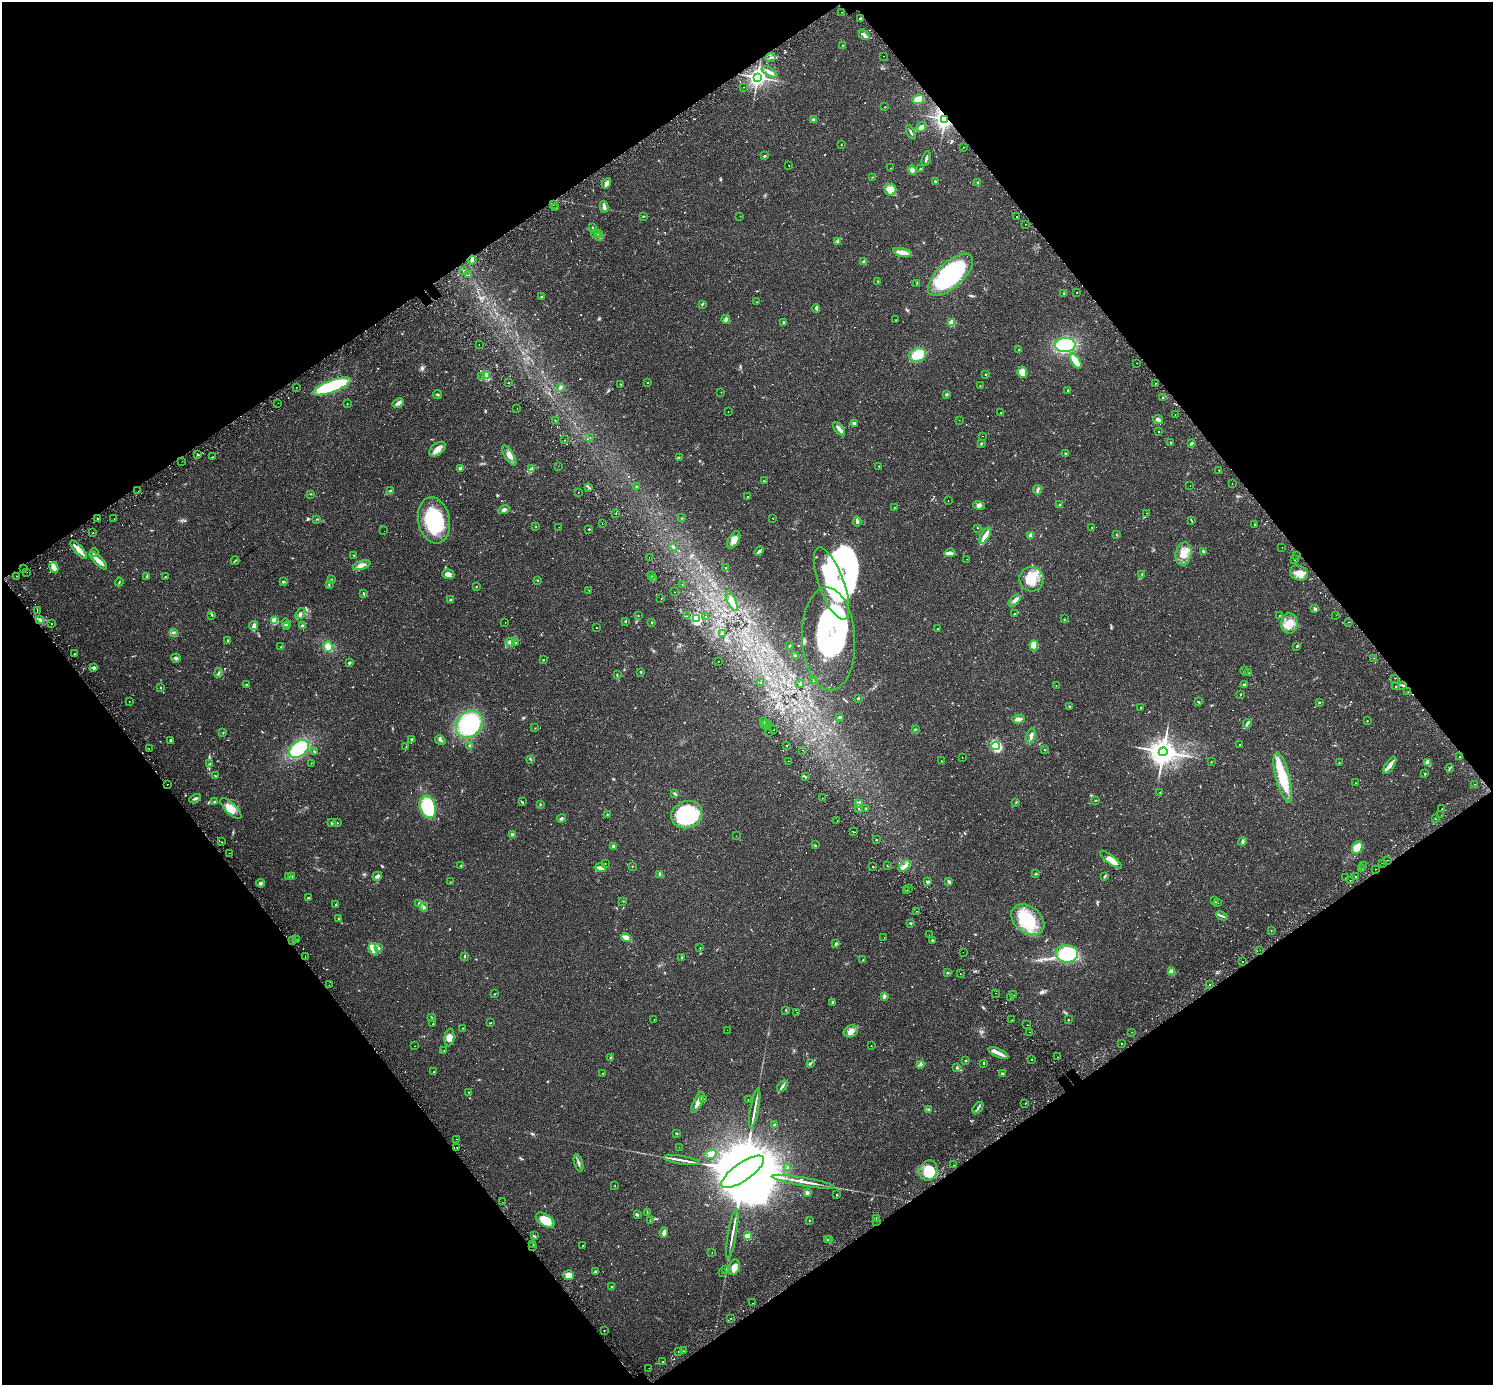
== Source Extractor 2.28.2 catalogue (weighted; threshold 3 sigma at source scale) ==
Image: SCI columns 69-6032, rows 232-5761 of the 6115 x 6057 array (HDU 1 of 3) = the unmasked area's bounding box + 8 px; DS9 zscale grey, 4 x 4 block average (1 PNG px = mean of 4 x 4 image px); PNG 1495 x 1387 px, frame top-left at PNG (2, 2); each listed source drawn as its Kron ellipse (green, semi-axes under 4 px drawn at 4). Shown black and unused: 49% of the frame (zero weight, under 2 of 3 exposures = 5% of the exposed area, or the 3 px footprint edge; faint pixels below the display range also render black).
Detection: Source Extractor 2.28.2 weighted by HDU 2 'WHT'. Background 0.0176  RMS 0.0027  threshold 0.0122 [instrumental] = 3 sigma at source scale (4.5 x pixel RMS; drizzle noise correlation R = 1.50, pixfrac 1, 0.0396/0.0396 arcsec/px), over >= 5 px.
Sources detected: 775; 6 too faint to see at this stretch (4 x 4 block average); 6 inside a brighter object's white glare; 27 cosmic-ray / hot-pixel residue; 1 long thin detection or spike segment (spike, bleed or trail) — neither listed nor drawn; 6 coinciding with a brighter row at this scale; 29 inside a brighter listed object's ellipse — not listed separately; of the other 700, all 500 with FLUX_AUTO >= 0.501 (the completeness limit of this list) listed and drawn (200 fainter detections not listed), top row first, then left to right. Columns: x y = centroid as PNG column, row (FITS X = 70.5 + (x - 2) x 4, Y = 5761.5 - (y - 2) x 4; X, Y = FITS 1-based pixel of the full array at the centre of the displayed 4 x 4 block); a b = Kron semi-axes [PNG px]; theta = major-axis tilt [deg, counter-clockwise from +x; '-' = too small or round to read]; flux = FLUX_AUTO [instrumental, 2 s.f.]
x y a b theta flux
842 12 2 2 - 1.1
860 19 2 2 - 5.7
864 34 6 3 -41 3.9
843 45 2 2 - 0.74
884 56 2 2 - 1
771 57 5 2 - 1.8
770 72 8 3 -31 5.5
757 77 3 3 - 820
743 87 2 2 - 0.55
918 99 6 4 26 18
885 107 2 2 - 0.57
945 119 3 2 - 890
813 120 3 3 - 4.7
921 127 5 4 - 4.3
911 132 7 2 -66 2.7
841 145 2 2 - 1.2
964 147 2 2 - 1.4
765 156 3 2 - 2
926 159 8 2 77 3.6
789 165 2 2 - 0.89
891 168 2 2 - 1.2
920 168 2 2 - 1.1
912 170 5 4 - 4
872 177 2 2 - 0.6
935 181 2 2 - 1.2
606 183 5 3 - 6.4
978 183 2 2 - 7.6
891 190 6 5 - 10
554 204 2 2 - 0.73
604 207 6 3 -78 5.9
555 208 2 2 - 1.2
643 216 2 2 - 0.91
740 216 2 2 - 1.9
1016 217 2 2 - 1.4
1025 224 2 2 - 1.7
592 227 2 2 - 0.8
599 233 2 2 - 0.78
596 234 4 2 - 1.9
599 237 4 2 - 2.2
837 242 2 2 - 0.89
903 253 9 4 -13 13
472 260 4 2 - 2.2
864 261 3 2 - 2.4
464 270 2 2 - 0.64
469 275 2 2 - 0.94
950 275 28 13 42 200
878 281 2 2 - 0.73
917 283 2 2 - 1
1064 293 3 2 - 1
1077 293 2 2 - 1
541 297 2 2 - 7.3
757 302 3 2 - 0.63
702 305 2 2 - 0.68
816 309 4 2 - 2
726 319 4 3 - 2.8
896 320 2 2 - 0.82
784 322 3 2 - 1.8
951 323 2 2 - 57
479 345 2 2 - 1.8
1065 345 10 7 3 88
1019 350 2 2 - 0.72
918 355 8 6 20 32
1076 361 8 4 -58 20
1136 363 2 2 - 2
1022 372 6 4 -82 15
986 374 2 2 - 0.81
486 376 3 2 - 1.2
482 377 2 2 - 0.52
508 383 2 2 - 2.3
647 383 2 2 - 0.6
1155 383 2 2 - 1.8
620 384 3 2 - 0.67
332 386 20 6 20 180
980 386 2 2 - 0.69
296 387 2 2 - 0.55
560 387 4 3 - 2.4
1068 390 2 2 - 4.2
721 392 2 2 - 0.55
438 394 4 2 - 2
947 394 3 3 - 1.7
1163 397 2 2 - 1
278 403 2 2 - 0.92
398 403 6 4 28 4.9
347 404 2 2 - 0.63
517 408 2 2 - 1.9
728 412 2 2 - 0.6
1001 413 2 2 - 0.58
1175 415 2 2 - 0.62
1158 419 5 3 - 4.3
555 420 2 2 - 0.5
959 420 2 2 - 0.66
854 423 4 2 - 3.6
839 429 8 2 -49 8.9
1159 431 2 2 - 1.7
983 436 2 2 - 0.7
590 438 2 2 - 0.88
565 440 2 2 - 2.7
1170 442 2 2 - 0.53
981 443 4 2 - 1.3
1191 443 4 2 - 2
437 449 9 5 39 11
1065 453 3 2 - 1.2
198 455 3 2 - 1.1
509 455 11 4 -59 10
212 457 3 2 - 0.89
679 457 2 2 - 0.65
182 461 2 2 - 1.4
558 466 2 2 - 1
879 466 2 2 - 1.4
460 468 3 2 - 4.2
531 468 4 2 - 2.4
1219 470 2 2 - 0.51
765 481 3 2 - 1
1232 484 2 2 - 1.3
1190 485 2 2 - 1.9
636 486 3 2 - 0.61
589 487 3 2 - 1.5
391 490 3 2 - 2
1037 490 4 2 - 2.5
138 491 2 2 - 1
578 492 2 2 - 1.3
310 494 2 2 - 0.67
747 497 2 2 - 0.52
948 500 2 2 - 1.4
979 505 6 3 -17 4.1
1059 505 2 2 - 1.3
894 508 2 2 - 0.69
504 510 6 4 30 3.6
616 513 2 2 - 0.55
1146 513 2 2 - 0.56
682 518 2 2 - 0.9
773 518 2 2 - 0.85
97 519 2 2 - 4.2
114 519 2 2 - 0.6
317 519 2 2 - 0.94
434 520 23 16 -79 110
1191 520 2 2 - 0.78
857 521 5 3 - 2.6
602 524 2 2 - 0.55
1254 524 2 2 - 0.59
536 527 2 2 - 0.51
559 527 2 2 - 1.1
1092 527 2 2 - 1.2
978 528 2 2 - 0.63
589 529 2 2 - 2.6
384 531 2 2 - 0.57
93 533 2 2 - 0.88
1116 534 2 2 - 0.52
1031 535 2 2 - 27
985 536 9 4 60 12
734 540 9 5 61 13
673 547 3 2 - 2.4
1282 547 2 2 - 1.5
79 550 11 3 -47 13
759 551 5 3 - 3.1
1203 551 3 2 - 2.6
94 553 4 4 - 3.3
950 553 5 3 - 4.3
1183 554 12 8 79 19
353 555 2 2 - 0.56
1297 556 2 2 - 0.96
649 557 2 2 - 1.3
966 559 2 2 - 0.6
1295 560 2 2 - 1.5
98 561 11 3 -44 13
235 561 4 2 - 1.1
362 565 9 4 17 7.4
54 567 6 3 -64 12
726 568 4 2 - 1.4
23 569 2 2 - 2
27 572 2 2 - 1.2
1299 573 9 7 -23 14
448 574 6 5 - 7.8
1142 574 3 2 - 1.5
16 576 2 2 - 1.2
147 576 2 2 - 1
651 576 2 2 - 0.63
165 577 3 2 - 0.91
654 579 2 2 - 1.2
1031 579 12 12 - 33
331 580 3 2 - 0.69
537 580 2 2 - 0.89
119 582 4 2 - 1.3
283 582 3 2 - 2.1
329 584 3 2 - 1.3
831 584 38 12 -70 130
682 585 2 2 - 1.3
476 586 2 2 - 1.1
589 591 2 2 - 0.51
675 592 2 2 - 4.8
363 593 3 2 - 0.98
661 598 2 2 - 1.2
451 600 3 3 - 2.5
1015 600 7 4 42 5.2
732 601 10 4 -65 12
1315 609 3 2 - 4.1
37 610 2 2 - 0.85
1015 613 4 2 - 1.4
300 614 6 4 54 4.4
212 615 3 2 - 1.1
1336 615 2 2 - 0.94
638 616 2 2 - 0.66
686 616 2 2 - 0.63
706 616 2 2 - 1.2
1279 616 2 2 - 1
697 618 2 2 - 170
40 619 3 2 - 2.2
1064 619 2 2 - 0.52
274 621 2 2 - 85
625 621 3 2 - 1.2
652 622 2 2 - 0.6
1349 622 2 2 - 1
286 623 5 3 - 2.8
505 623 2 2 - 0.5
1289 623 10 8 88 18
51 624 2 2 - 0.53
302 625 3 3 - 2
254 626 5 3 - 4.6
286 627 2 2 - 1.1
596 628 2 2 - 0.67
937 629 2 2 - 1.7
174 633 2 2 - 1.3
723 634 2 2 - 0.65
829 639 51 26 -87 330
227 641 2 2 - 1.2
510 642 5 3 - 4.7
515 643 2 2 - 0.58
790 645 2 2 - 0.81
1034 645 5 4 - 16
1297 646 3 2 - 1.6
281 647 3 2 - 1.2
328 647 5 4 - 12
74 654 2 2 - 0.89
795 656 3 3 - 2.5
176 658 5 3 - 3
1374 658 2 2 - 1.1
543 660 3 2 - 0.69
719 661 2 2 - 0.71
349 663 3 2 - 1.7
94 668 4 4 - 2.6
1244 670 2 2 - 0.58
641 672 2 2 - 1.4
1249 672 2 2 - 0.75
219 673 5 2 - 1.9
617 675 2 2 - 0.56
1394 678 2 2 - 1.1
814 681 2 2 - 0.8
760 682 2 2 - 2.3
246 684 3 2 - 1.3
799 684 3 2 - 0.7
1244 685 3 2 - 2.4
1402 685 4 2 - 1.9
1056 686 2 2 - 1
1396 686 2 2 - 1.3
160 687 2 2 - 0.71
1408 692 2 2 - 1.1
1240 694 2 2 - 1.9
858 698 4 2 - 1.3
129 701 2 2 - 0.53
1198 702 3 2 - 0.96
1319 703 2 2 - 1.7
1069 706 3 2 - 0.88
1141 707 2 2 - 0.52
839 717 3 2 - 2.1
1018 719 7 3 3 6.3
1367 721 2 2 - 1.2
763 722 2 2 - 0.52
767 723 3 2 - 1.8
469 724 15 12 52 120
764 724 2 2 - 0.7
1247 724 4 2 - 2
535 728 2 2 - 0.52
915 729 2 2 - 0.85
774 730 2 2 - 0.68
768 732 2 2 - 0.55
223 733 2 2 - 0.89
1031 736 8 3 74 4.9
412 739 3 2 - 2.9
170 740 3 2 - 2.2
440 740 6 2 -33 2.6
786 745 2 2 - 0.57
1239 745 2 2 - 1.3
470 746 3 2 - 2.2
996 746 4 3 - 93
406 747 2 2 - 0.67
149 748 2 2 - 0.55
299 749 11 7 40 78
803 750 2 2 - 0.92
1044 750 2 2 - 0.71
314 752 4 2 - 1.8
1163 752 4 4 - 2300
1459 757 2 2 - 1
962 758 2 2 - 0.5
530 759 4 2 - 1.1
789 761 2 2 - 0.94
941 761 2 2 - 0.99
1211 762 2 2 - 1.1
311 763 2 2 - 0.62
1339 763 2 2 - 1.1
1427 763 4 3 - 12
210 764 3 2 - 1
1390 765 10 3 57 7.8
1450 768 4 2 - 1.5
1425 774 2 2 - 1.2
216 776 2 2 - 0.9
805 776 2 2 - 0.66
1283 777 25 7 -75 57
1355 783 2 2 - 0.59
167 784 2 2 - 1.1
1475 784 2 2 - 1.4
1160 792 2 2 - 0.8
675 794 3 2 - 1.7
822 798 2 2 - 1.1
195 799 6 2 30 2.5
1095 800 3 2 - 1
214 802 2 2 - 1.8
522 802 2 2 - 1.2
1016 802 2 2 - 0.88
859 803 3 3 - 8.8
540 805 2 2 - 1
428 807 11 7 -73 77
858 808 2 2 - 3.5
231 809 14 5 -45 16
866 809 2 2 - 0.91
1442 809 2 2 - 2.6
607 814 2 2 - 1.3
687 815 16 13 23 110
1441 815 2 2 - 3.7
561 818 4 2 - 2.4
1436 819 2 2 - 0.8
837 820 2 2 - 0.82
332 823 3 2 - 1
337 823 2 2 - 0.89
854 832 2 2 - 1.3
513 835 2 2 - 16
736 836 2 2 - 0.58
876 840 2 2 - 5.1
1242 841 4 3 - 2.6
222 842 2 2 - 0.51
815 845 2 2 - 0.89
614 846 3 3 - 2
1357 848 7 5 65 25
229 853 2 2 - 0.86
1111 860 13 4 -38 19
1387 860 2 2 - 1
605 863 2 2 - 0.7
1382 863 2 2 - 2.1
461 865 3 2 - 0.82
632 866 2 2 - 0.76
873 866 2 2 - 12
887 866 2 2 - 0.65
904 866 7 3 45 6.5
1363 866 2 2 - 2.9
600 868 5 4 - 4.6
1362 869 2 2 - 2.9
1375 869 2 2 - 0.99
1036 874 2 2 - 1.7
660 875 3 2 - 3.9
288 876 3 2 - 0.83
291 876 4 2 - 2
377 876 5 3 - 4.7
1105 876 3 2 - 1.3
1355 877 2 2 - 4.5
1346 878 2 2 - 0.77
1350 880 2 2 - 5.8
450 882 2 2 - 0.57
927 882 3 2 - 2.8
949 882 4 2 - 2.4
261 883 4 3 - 2.9
908 889 2 2 - 1.9
907 890 2 2 - 1.7
308 898 3 2 - 1.8
623 901 2 2 - 0.68
1214 901 2 2 - 0.61
1217 903 3 2 - 1.2
336 904 2 2 - 0.82
419 904 2 2 - 1
424 907 4 2 - 1.9
916 911 2 2 - 1
1222 916 6 2 -24 2.5
339 919 2 2 - 0.55
1028 920 18 13 -38 69
910 923 2 2 - 1.9
1271 931 2 2 - 0.7
929 935 2 2 - 0.76
884 937 2 2 - 0.7
626 938 5 4 - 9.9
292 940 2 2 - 1
297 940 2 2 - 0.64
932 940 2 2 - 3.5
836 944 2 2 - 1.2
379 948 3 2 - 1.5
700 948 2 2 - 0.62
373 949 6 4 -66 7.4
1260 950 2 2 - 0.88
963 952 2 2 - 0.63
1067 954 11 9 -8 86
465 956 3 2 - 0.99
305 957 2 2 - 0.59
682 957 2 2 - 0.89
863 960 2 2 - 0.51
1242 961 2 2 - 0.56
1172 972 2 2 - 44
947 973 3 2 - 1
960 974 2 2 - 1.4
1209 984 2 2 - 0.84
329 985 2 2 - 0.5
996 993 2 2 - 0.69
495 994 2 2 - 0.52
1014 995 2 2 - 0.5
884 996 2 2 - 12
1010 997 2 2 - 4.4
833 1002 2 2 - 2.3
786 1010 2 2 - 0.63
797 1012 2 2 - 0.64
431 1017 2 2 - 0.73
654 1019 2 2 - 0.6
1012 1020 2 2 - 1.1
1068 1020 2 2 - 2.3
490 1023 3 2 - 0.98
433 1024 2 2 - 1.7
1027 1025 2 2 - 1.9
462 1028 2 2 - 0.72
727 1030 2 2 - 0.74
851 1031 7 5 21 9.4
1029 1032 2 2 - 0.75
1132 1032 2 2 - 0.83
449 1038 9 5 80 9.4
1121 1044 2 2 - 0.92
415 1046 2 2 - 0.9
871 1046 2 2 - 0.5
444 1050 2 2 - 0.52
998 1053 11 4 -24 8
611 1057 3 2 - 1.3
1057 1057 2 2 - 1
1031 1059 2 2 - 4.6
965 1061 2 2 - 0.61
810 1063 3 2 - 1.3
984 1063 3 2 - 1
920 1065 4 2 - 1.6
957 1068 3 2 - 1.5
434 1072 2 2 - 0.57
603 1073 2 2 - 0.68
1002 1073 3 2 - 1.5
782 1086 6 2 51 3.6
468 1092 2 2 - 0.58
703 1099 2 2 - 0.59
748 1100 2 2 - 0.66
698 1102 11 3 62 12
1025 1104 2 2 - 1.2
755 1108 20 2 79 8.6
978 1108 7 2 52 2.6
929 1109 3 2 - 1.4
775 1124 2 2 - 1
677 1133 2 2 - 0.75
457 1139 2 2 - 0.95
457 1147 2 2 - 0.77
679 1147 2 2 - 0.68
710 1155 6 3 18 4.4
682 1160 18 2 -9 10
579 1163 9 2 -73 4
953 1165 2 2 - 3.4
788 1167 3 2 - 1
928 1170 10 9 - 42
743 1172 25 9 35 46000
803 1182 32 2 -10 14
615 1186 2 2 - 0.54
807 1193 3 2 - 4.4
836 1195 2 2 - 0.93
502 1202 2 2 - 1.3
647 1212 2 2 - 0.56
638 1215 3 2 - 1.3
876 1219 2 2 - 1.6
545 1220 10 6 -33 30
650 1221 2 2 - 0.87
809 1221 3 2 - 0.74
876 1221 2 2 - 0.66
664 1232 5 3 - 5.9
732 1234 25 2 80 9.3
534 1236 3 2 - 1.5
748 1236 2 2 - 45
827 1240 3 2 - 0.82
830 1240 2 2 - 3.9
533 1244 2 2 - 0.88
532 1246 2 2 - 3.5
583 1246 2 2 - 0.51
712 1253 2 2 - 0.9
734 1267 8 5 72 10
726 1270 3 2 - 1.7
595 1271 3 2 - 2.1
722 1272 2 2 - 0.98
569 1275 5 5 - 9.8
612 1287 3 2 - 2
752 1303 2 2 - 0.93
731 1318 2 2 - 0.6
604 1331 2 2 - 0.53
678 1351 2 2 - 0.51
683 1351 2 2 - 2.1
663 1361 2 2 - 4.2
649 1368 2 2 - 1.3
Overlapping masked pixels (flux is a lower limit): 1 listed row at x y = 945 119
Diffuse or blended objects may show on this block-average render without a row.